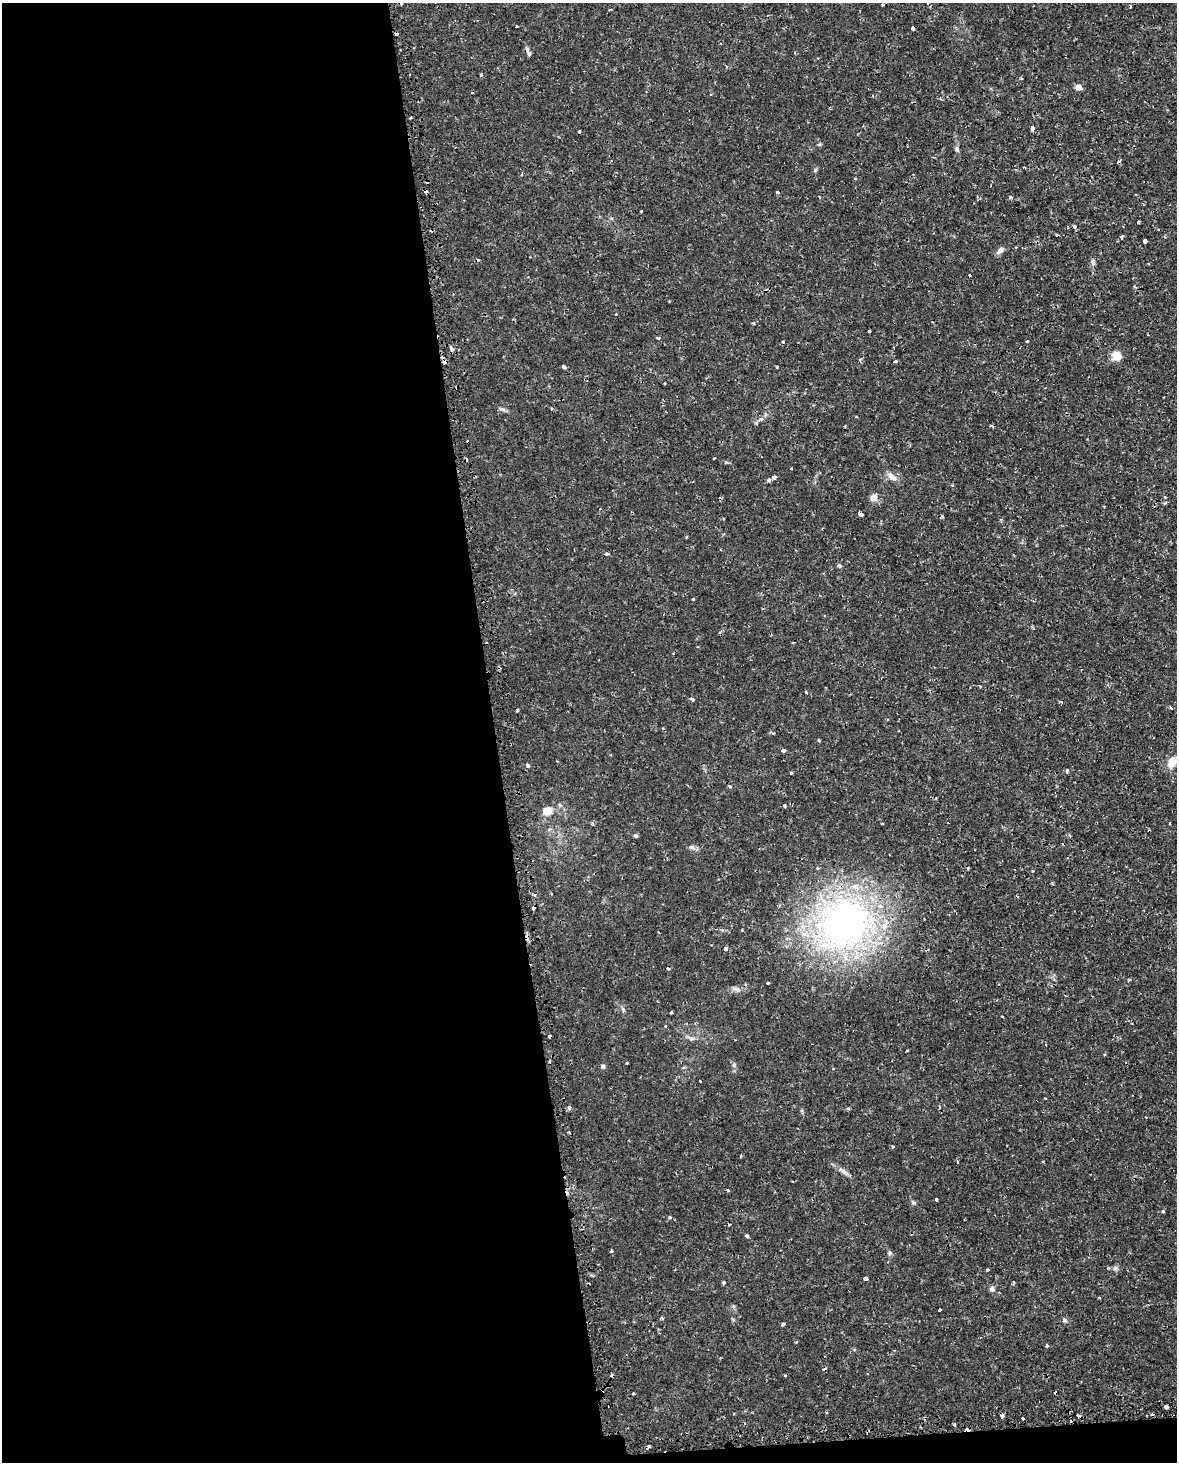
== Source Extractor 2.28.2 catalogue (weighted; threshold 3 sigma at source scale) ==
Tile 9 of 4 x 3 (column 1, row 3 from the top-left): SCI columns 20-1194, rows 82-1541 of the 4740 x 4499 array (HDU 1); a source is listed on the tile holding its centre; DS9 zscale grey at full resolution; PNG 1179 x 1464 px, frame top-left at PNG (2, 3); no overlay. Shown black and unused: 43% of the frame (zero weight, under 2 of 3 exposures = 3% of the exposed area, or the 3 px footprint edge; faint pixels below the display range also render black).
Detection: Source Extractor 2.28.2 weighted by HDU 2 'WHT'; one run over the whole footprint, this tile lists its part. Background 0.0102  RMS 0.0013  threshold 0.006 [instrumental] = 3 sigma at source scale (4.5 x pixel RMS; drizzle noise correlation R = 1.50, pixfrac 1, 0.0396/0.0396 arcsec/px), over >= 5 px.
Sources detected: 135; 20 cosmic-ray / hot-pixel residue — not listed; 2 inside a brighter listed object's ellipse — not listed separately; the other 113 listed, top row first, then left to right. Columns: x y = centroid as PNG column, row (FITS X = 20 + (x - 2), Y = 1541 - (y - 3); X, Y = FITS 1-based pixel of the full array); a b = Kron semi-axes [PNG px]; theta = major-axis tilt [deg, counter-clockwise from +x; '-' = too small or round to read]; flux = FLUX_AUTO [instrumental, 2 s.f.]
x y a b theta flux
882 5 4 3 - 0.13
610 9 4 2 - 0.1
913 28 4 3 - 0.53
528 52 13 4 -68 0.4
1078 87 5 4 - 1.8
411 117 3 2 - 0.16
1032 129 6 3 82 0.39
579 131 3 2 - 0.16
957 149 8 5 -78 0.3
1118 162 5 3 - 0.18
777 192 3 3 - 0.24
1010 197 4 4 - 0.2
641 211 3 3 - 0.29
1138 222 3 3 - 0.14
1074 227 5 5 - 0.25
1057 235 3 2 - 0.14
1121 237 4 3 - 0.25
1145 241 4 3 - 0.51
1000 250 11 6 43 0.59
1093 262 10 5 -78 0.35
1149 264 4 2 - 0.1
970 275 3 2 - 0.18
1134 286 4 4 - 0.16
669 301 2 2 - 0.11
869 331 3 3 - 0.21
658 338 4 3 - 0.15
1027 341 3 2 - 0.11
783 342 3 2 - 0.12
451 348 4 3 - 1.1
1116 356 5 5 - 4.4
444 362 4 3 - 0.83
895 362 7 3 12 0.16
564 367 5 3 - 0.32
777 367 3 3 - 0.21
503 409 7 5 -21 0.32
991 425 5 3 - 0.15
714 458 3 2 - 0.1
791 468 2 2 - 0.11
774 477 4 4 - 0.62
892 477 13 7 -35 0.89
769 481 4 3 - 0.35
1165 497 4 3 - 0.17
873 498 7 7 - 1
860 514 5 3 - 0.69
942 516 5 3 - 0.14
606 554 5 3 - 0.22
839 566 5 5 - 0.26
693 599 4 3 - 0.11
980 686 4 3 - 0.12
806 692 4 3 - 0.16
692 699 4 3 - 0.54
1171 708 4 3 - 0.14
517 710 3 3 - 0.15
819 740 3 3 - 0.18
783 750 4 3 - 0.39
1172 762 14 9 63 1.5
528 765 4 4 - 0.42
1067 771 5 4 - 0.28
791 773 3 3 - 0.3
730 786 5 4 - 0.19
785 806 4 3 - 0.22
547 811 13 11 20 1.3
1170 823 3 2 - 0.1
636 836 5 5 - 0.23
692 847 8 6 -20 0.36
1032 871 3 2 - 0.2
534 894 4 3 - 0.3
533 908 4 3 - 0.54
844 924 76 66 29 47
726 948 4 3 - 0.65
668 968 3 3 - 0.36
1129 980 4 3 - 0.25
768 983 3 3 - 0.29
737 989 9 6 -18 0.44
623 1009 7 4 -46 0.23
671 1012 4 3 - 0.12
665 1026 4 3 - 0.12
691 1039 7 4 0 0.29
626 1063 3 3 - 0.12
734 1065 7 4 -73 0.24
603 1066 6 5 - 0.26
700 1081 3 2 - 0.097
569 1107 5 5 - 0.31
848 1108 5 3 - 0.13
569 1132 3 3 - 0.18
741 1156 3 3 - 0.12
957 1161 4 3 - 0.16
844 1172 14 6 -32 0.62
936 1199 3 3 - 0.31
913 1202 6 5 - 0.22
1163 1211 3 3 - 0.21
670 1217 4 3 - 0.21
747 1236 5 4 - 0.17
612 1251 4 3 - 0.17
890 1253 6 5 - 0.23
1108 1268 4 4 - 0.15
987 1270 3 2 - 0.16
865 1278 4 3 - 1.1
723 1283 4 4 - 0.19
1014 1283 3 3 - 0.43
992 1289 7 6 - 0.38
939 1310 3 3 - 0.5
1065 1320 7 5 -28 0.27
783 1324 6 3 18 0.15
796 1342 4 3 - 0.12
1047 1346 3 3 - 0.31
785 1375 3 3 - 0.14
633 1393 3 3 - 0.45
1166 1407 3 3 - 2.3
1002 1416 4 3 - 0.77
1022 1418 3 2 - 0.26
954 1424 3 3 - 0.23
649 1446 3 3 - 0.41
Overlapping masked pixels (flux is a lower limit): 3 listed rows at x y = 444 362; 533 908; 844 924